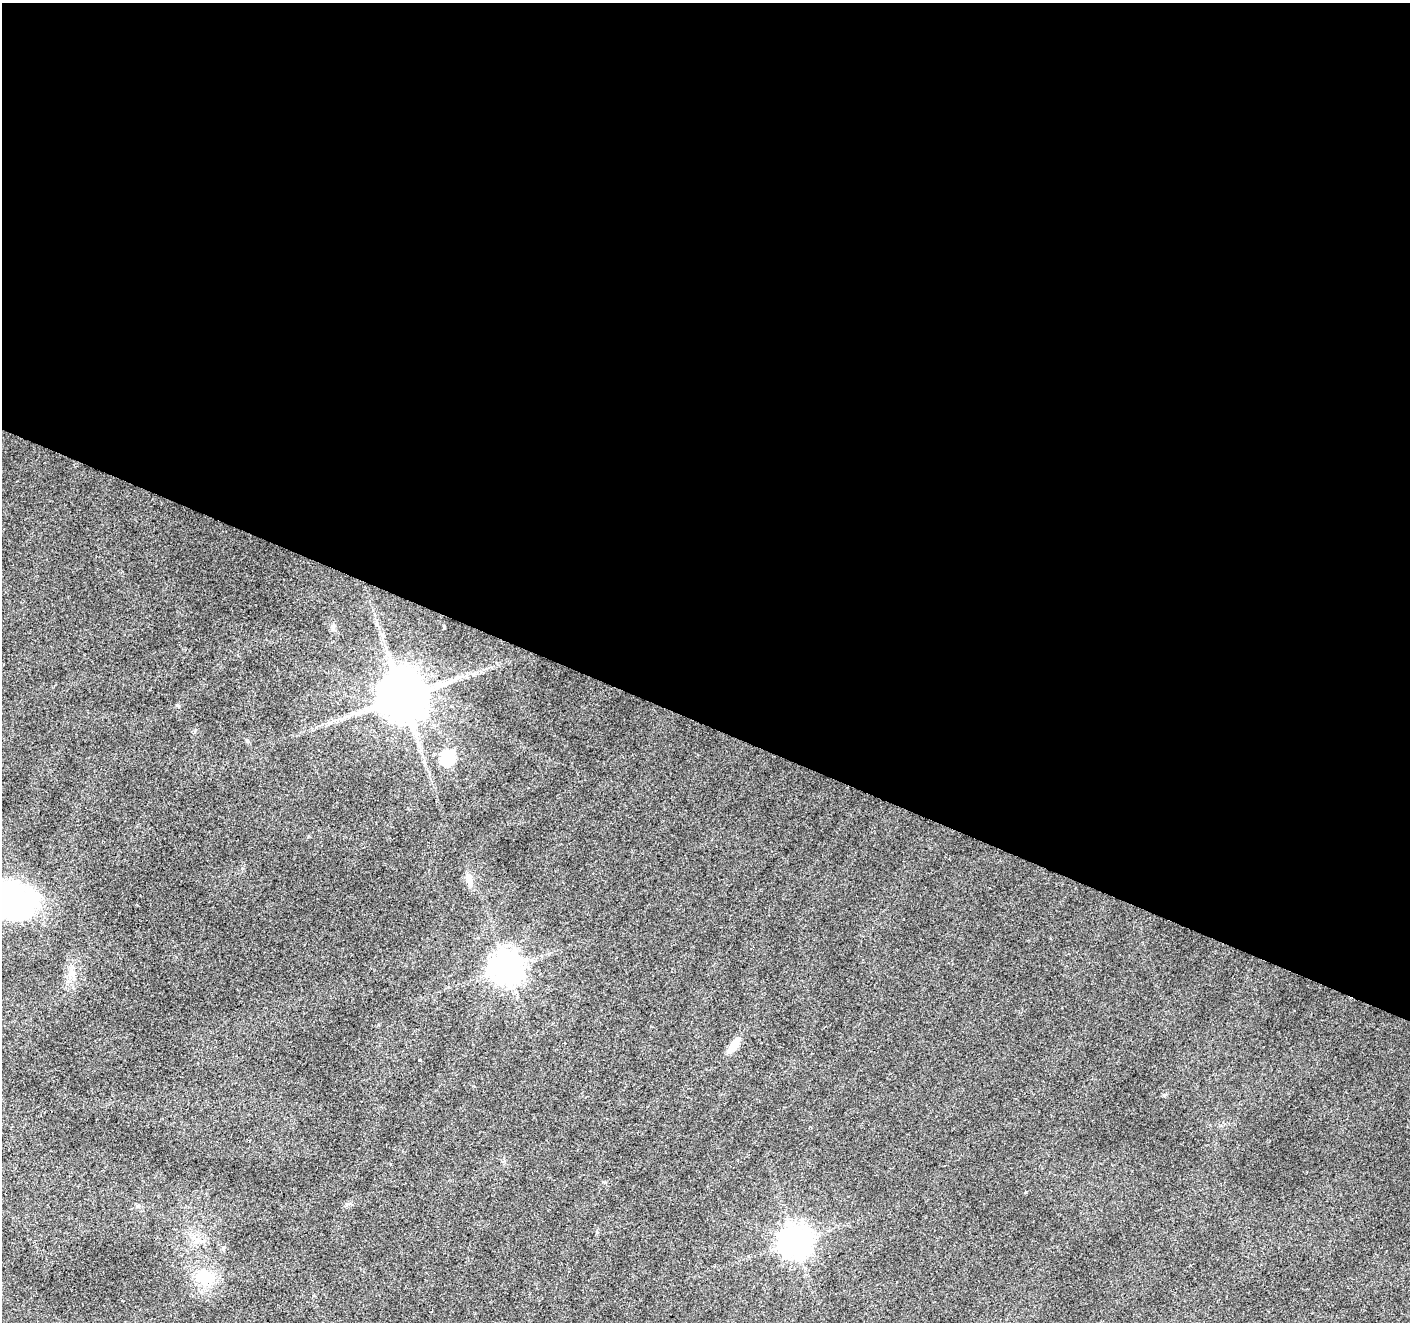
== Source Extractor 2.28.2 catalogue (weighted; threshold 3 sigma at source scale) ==
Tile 3 of 4 x 4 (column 3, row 1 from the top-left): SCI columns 2823-4230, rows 4233-5552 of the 5638 x 5758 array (HDU 1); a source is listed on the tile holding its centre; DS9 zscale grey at full resolution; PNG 1412 x 1324 px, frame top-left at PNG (2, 3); no overlay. Shown black and unused: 55% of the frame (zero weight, under 2 of 3 exposures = <1% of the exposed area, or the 3 px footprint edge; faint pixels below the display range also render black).
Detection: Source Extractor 2.28.2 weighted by HDU 2 'WHT'; one run over the whole footprint, this tile lists its part. Background 0.0393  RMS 0.0071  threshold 0.0318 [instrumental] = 3 sigma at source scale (4.5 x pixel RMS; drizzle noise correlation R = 1.50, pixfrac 1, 0.0396/0.0396 arcsec/px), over >= 5 px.
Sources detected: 15; all 15 listed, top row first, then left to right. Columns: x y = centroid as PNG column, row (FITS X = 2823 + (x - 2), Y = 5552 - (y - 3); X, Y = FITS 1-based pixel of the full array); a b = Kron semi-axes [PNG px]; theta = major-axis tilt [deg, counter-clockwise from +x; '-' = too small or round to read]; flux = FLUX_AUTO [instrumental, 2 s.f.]
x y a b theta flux
333 628 7 4 -72 1.5
402 697 13 12 - 4200
178 706 6 4 -45 0.82
339 719 7 4 19 1.6
447 758 7 6 - 100
469 879 14 8 -80 6.7
12 900 46 30 -23 160
506 968 10 9 - 1100
71 973 15 6 86 5.3
734 1045 16 8 56 11
420 1060 3 3 - 1.7
1164 1095 5 5 - 1
795 1241 9 9 - 990
714 1266 3 3 - 0.6
205 1278 22 16 -16 23
Isophote crosses this tile's border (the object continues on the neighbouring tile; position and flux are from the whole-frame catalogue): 1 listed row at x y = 12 900
Unlisted compact peaks at least as high as the median listed source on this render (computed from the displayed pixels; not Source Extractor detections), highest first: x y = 195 730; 247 740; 597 1232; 378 1025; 1025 1192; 347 1204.